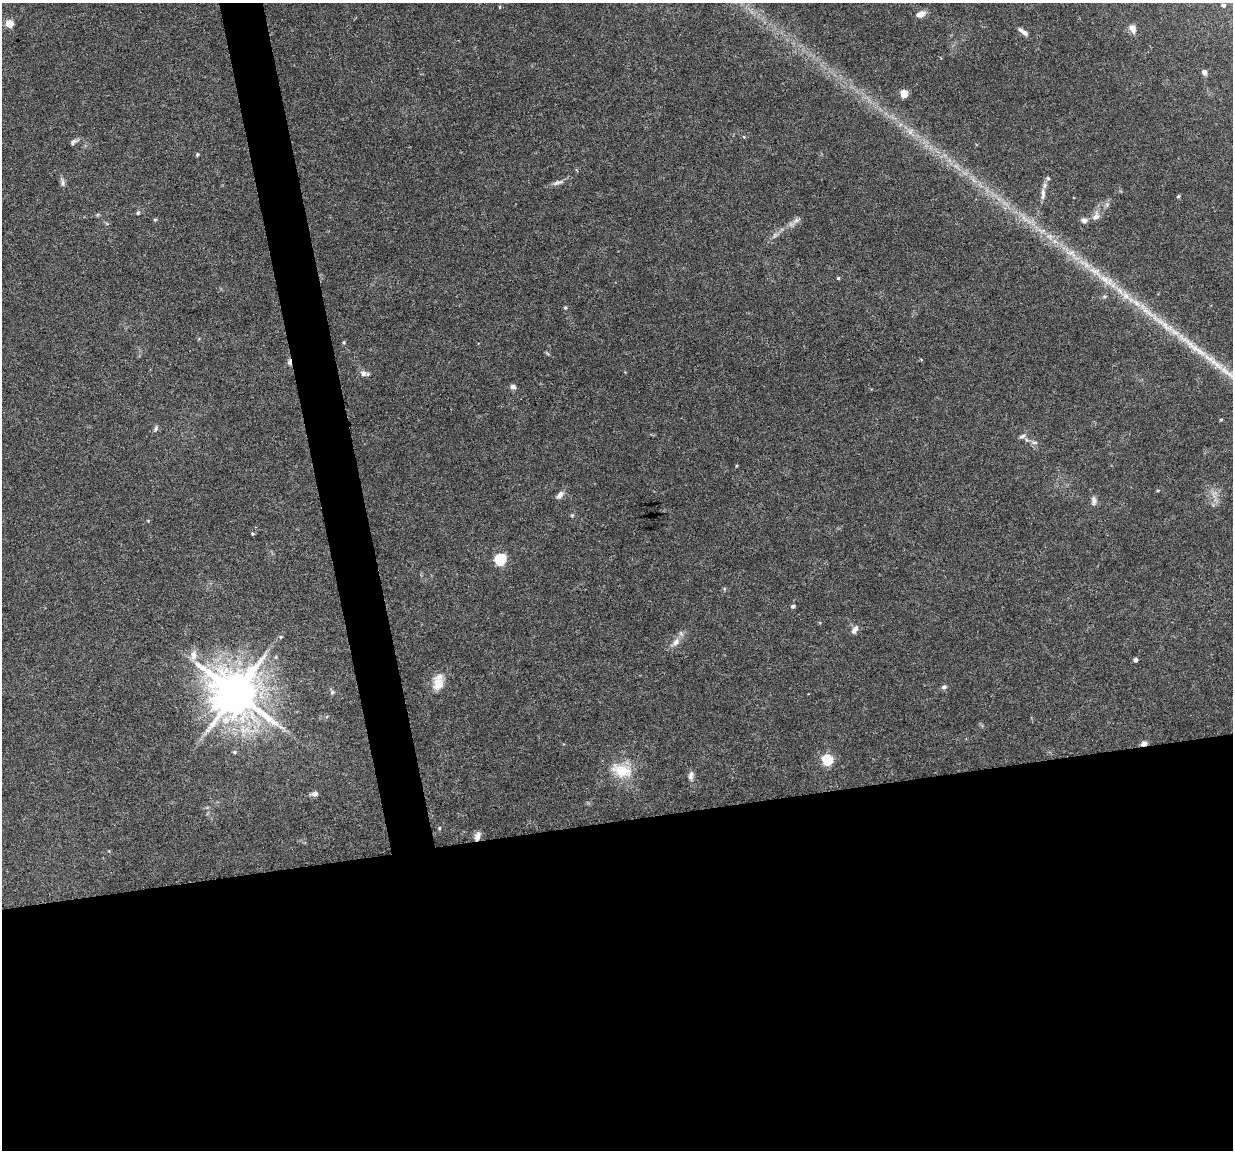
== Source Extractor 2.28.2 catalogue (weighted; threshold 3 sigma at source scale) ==
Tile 15 of 4 x 4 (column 3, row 4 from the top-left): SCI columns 2461-3691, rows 34-1181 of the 4923 x 4704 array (HDU 1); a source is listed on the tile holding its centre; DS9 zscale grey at full resolution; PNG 1235 x 1152 px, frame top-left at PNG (2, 3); no overlay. Shown black and unused: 31% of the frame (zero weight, under 4 of 8 exposures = <1% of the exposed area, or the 3 px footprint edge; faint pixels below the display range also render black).
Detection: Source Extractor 2.28.2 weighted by HDU 2 'WHT'; one run over the whole footprint, this tile lists its part. Background 0.0186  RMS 0.0013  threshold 0.00538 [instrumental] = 3 sigma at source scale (4.09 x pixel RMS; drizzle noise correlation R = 1.36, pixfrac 0.8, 0.0396/0.0396 arcsec/px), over >= 5 px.
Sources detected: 59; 1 too faint to see at this stretch — not listed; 2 inside a brighter listed object's ellipse — not listed separately; the other 56 listed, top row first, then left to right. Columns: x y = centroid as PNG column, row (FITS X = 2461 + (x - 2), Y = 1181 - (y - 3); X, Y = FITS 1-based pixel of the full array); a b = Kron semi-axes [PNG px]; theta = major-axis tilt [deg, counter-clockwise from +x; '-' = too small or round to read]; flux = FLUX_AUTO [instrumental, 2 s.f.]
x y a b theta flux
1223 5 4 3 - 0.24
500 7 4 4 - 0.14
921 14 11 7 19 0.81
9 24 5 5 - 3.1
1132 28 11 8 -67 0.83
1023 32 15 5 -37 0.57
1204 72 6 5 - 0.48
904 94 6 6 - 1.6
73 142 12 5 34 0.37
197 154 5 4 - 0.16
1048 178 6 5 - 0.18
62 182 11 6 -82 0.43
558 182 17 6 18 0.59
1043 194 18 6 88 0.73
1178 196 5 4 - 0.19
1107 205 7 6 - 0.32
138 213 7 4 63 0.19
1096 216 13 9 60 0.8
155 220 6 4 0 0.13
797 220 12 6 32 0.52
1084 220 8 6 -14 0.48
838 278 4 3 - 0.19
565 308 5 4 - 0.15
344 342 4 4 - 0.13
289 362 9 5 84 0.32
363 373 10 7 -13 0.54
513 387 6 5 - 0.49
1221 419 5 3 - 0.11
156 428 9 5 69 0.29
1022 436 10 5 20 0.33
1034 442 9 5 -13 0.37
736 466 5 3 - 0.11
560 495 13 6 45 0.58
1094 500 13 7 -88 0.54
572 515 6 4 1 0.16
253 534 5 4 - 0.15
500 559 6 6 - 13
793 606 5 4 - 0.27
855 630 13 7 59 0.6
281 637 5 5 - 0.16
676 642 14 8 46 0.95
194 655 16 10 83 1.1
276 657 6 4 71 0.16
1136 660 4 4 - 0.41
439 684 19 15 54 1.7
944 687 7 6 - 0.33
332 692 7 6 - 0.27
236 693 14 13 - 590
1144 744 8 5 19 0.49
234 752 6 4 -24 0.18
827 760 6 5 - 8.8
622 770 31 18 -16 3.6
691 776 12 6 81 0.55
314 794 8 6 6 0.54
439 828 5 3 - 0.12
477 836 12 7 71 0.66
Overlapping masked pixels (flux is a lower limit): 3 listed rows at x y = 289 362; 1144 744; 477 836